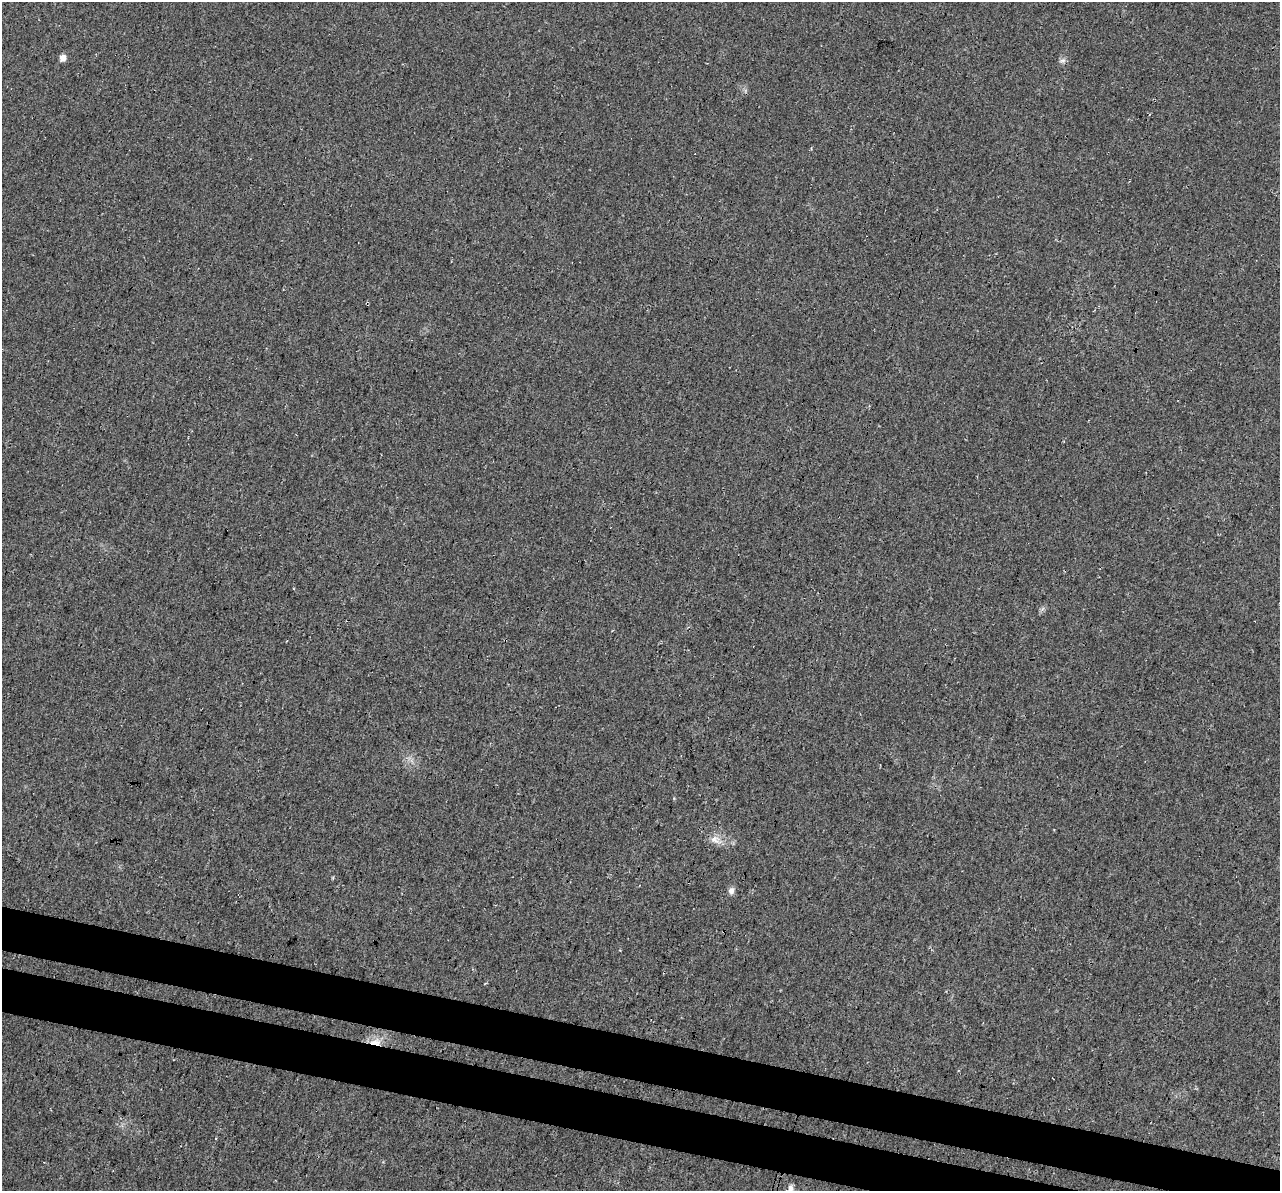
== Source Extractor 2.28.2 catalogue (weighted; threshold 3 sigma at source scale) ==
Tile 6 of 4 x 4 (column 2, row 2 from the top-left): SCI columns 1303-2580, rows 2719-3907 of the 5152 x 5375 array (HDU 1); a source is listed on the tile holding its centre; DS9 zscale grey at full resolution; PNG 1282 x 1193 px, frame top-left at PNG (2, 2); no overlay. Shown black and unused: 7% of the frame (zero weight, under 3 of 4 exposures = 5% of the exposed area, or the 3 px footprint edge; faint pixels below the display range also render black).
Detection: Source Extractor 2.28.2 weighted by HDU 2 'WHT'; one run over the whole footprint, this tile lists its part. Background 0.0162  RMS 0.0068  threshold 0.0305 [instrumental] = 3 sigma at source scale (4.5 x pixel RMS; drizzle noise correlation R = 1.50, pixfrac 1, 0.0396/0.0396 arcsec/px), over >= 5 px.
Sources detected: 8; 2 cosmic-ray / hot-pixel residue — not listed; the other 6 listed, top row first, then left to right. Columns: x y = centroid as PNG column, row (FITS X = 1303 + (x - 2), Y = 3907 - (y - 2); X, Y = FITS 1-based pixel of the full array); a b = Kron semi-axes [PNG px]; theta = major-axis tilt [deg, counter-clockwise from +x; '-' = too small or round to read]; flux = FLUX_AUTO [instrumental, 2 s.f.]
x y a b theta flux
63 58 7 6 - 3.9
1062 61 9 6 7 2
716 840 17 9 -36 5.9
731 891 9 7 79 2.8
376 1042 18 10 -1 8.6
790 1188 10 7 88 2.9
Overlapping masked pixels (flux is a lower limit): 1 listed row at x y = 376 1042